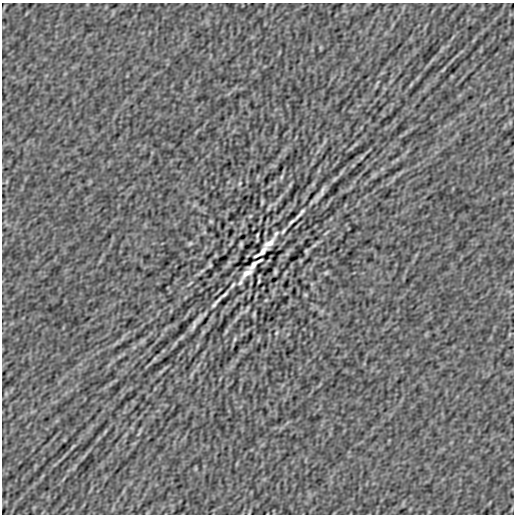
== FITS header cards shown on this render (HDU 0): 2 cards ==
NAXIS1  =                  512
NAXIS2  =                  512

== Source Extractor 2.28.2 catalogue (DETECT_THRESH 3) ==
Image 512 x 512 px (HDU 0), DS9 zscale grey, 1 PNG px = 1 image px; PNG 516 x 516 px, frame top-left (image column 1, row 512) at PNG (2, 3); no overlay
Background -2.87e-08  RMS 8.4e-07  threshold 2.51e-06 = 3 sigma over >= 5 px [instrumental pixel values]
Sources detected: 47; all 47 listed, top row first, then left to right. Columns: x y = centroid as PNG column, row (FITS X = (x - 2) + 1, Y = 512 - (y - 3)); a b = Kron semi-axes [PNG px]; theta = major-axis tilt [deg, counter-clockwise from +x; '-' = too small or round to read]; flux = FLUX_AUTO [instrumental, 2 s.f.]
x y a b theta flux
443 69 12 3 45 1.2e-04
411 85 10 2 55 1.0e-04
362 157 6 4 70 6.7e-05
281 177 8 4 76 8.8e-05
240 183 6 4 72 6.9e-05
290 185 10 4 57 9.4e-05
320 194 16 3 55 3.3e-04
280 198 11 3 55 1.4e-04
262 202 5 2 - 8.0e-05
300 213 13 2 49 1.9e-04
250 216 5 3 - 5.3e-05
211 221 5 4 - 6.7e-05
292 221 8 2 40 1.2e-04
283 231 7 3 57 1.0e-04
326 233 12 2 39 8.9e-05
276 234 9 4 56 1.0e-04
257 235 5 2 - 7.0e-05
190 243 7 4 39 9.1e-05
231 243 8 3 58 7.1e-05
269 243 11 5 34 3.9e-04
241 244 5 3 - 9.9e-05
314 245 8 4 37 1.0e-04
306 251 4 3 - 8.3e-05
261 252 16 4 38 1.5e-04
255 264 16 4 38 1.5e-04
210 265 4 3 - 8.3e-05
202 271 8 4 37 1.0e-04
275 272 5 3 - 9.9e-05
247 273 11 5 34 3.9e-04
326 273 7 4 39 9.1e-05
259 281 5 2 - 7.0e-05
240 282 8 4 56 1.0e-04
190 283 12 2 39 8.9e-05
233 285 7 3 57 1.0e-04
224 295 8 2 41 1.2e-04
305 295 5 4 - 6.7e-05
266 300 5 3 - 5.2e-05
216 303 14 2 50 1.9e-04
248 308 8 4 61 6.5e-05
254 314 5 2 - 8.0e-05
236 318 11 3 55 1.4e-04
196 322 16 3 55 3.3e-04
276 333 6 4 72 6.9e-05
235 339 8 4 76 8.8e-05
154 359 6 4 70 6.7e-05
105 431 10 2 55 1.0e-04
73 447 12 3 45 1.2e-04